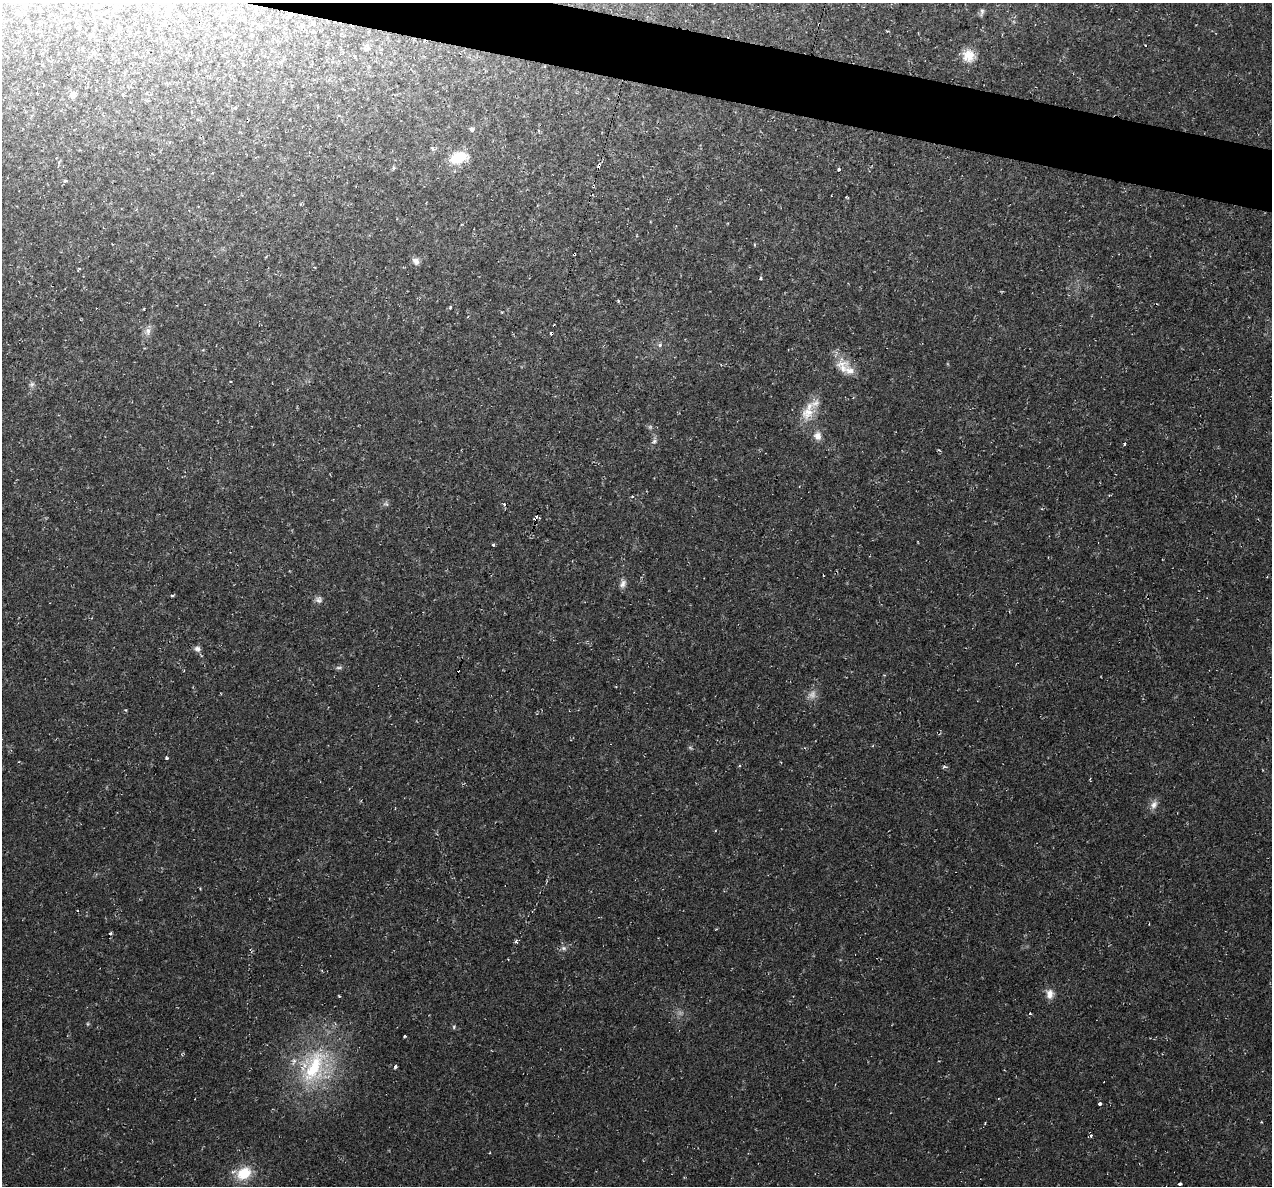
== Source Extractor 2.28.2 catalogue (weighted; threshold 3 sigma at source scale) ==
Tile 11 of 4 x 4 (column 3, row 3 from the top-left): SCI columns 2541-3810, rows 1308-2491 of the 5084 x 5107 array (HDU 1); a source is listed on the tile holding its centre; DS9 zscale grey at full resolution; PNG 1274 x 1188 px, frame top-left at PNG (2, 3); no overlay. Shown black and unused: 4% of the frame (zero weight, under 2 of 3 exposures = <1% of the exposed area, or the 3 px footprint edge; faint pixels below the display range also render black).
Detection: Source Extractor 2.28.2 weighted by HDU 2 'WHT'; one run over the whole footprint, this tile lists its part. Background 0.0221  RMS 0.0062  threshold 0.0279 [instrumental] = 3 sigma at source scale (4.5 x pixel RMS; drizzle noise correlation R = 1.50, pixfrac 1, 0.05/0.05 arcsec/px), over >= 5 px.
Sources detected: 54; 3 too faint to see at this stretch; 3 cosmic-ray / hot-pixel residue — not listed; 2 inside a brighter listed object's ellipse — not listed separately; the other 46 listed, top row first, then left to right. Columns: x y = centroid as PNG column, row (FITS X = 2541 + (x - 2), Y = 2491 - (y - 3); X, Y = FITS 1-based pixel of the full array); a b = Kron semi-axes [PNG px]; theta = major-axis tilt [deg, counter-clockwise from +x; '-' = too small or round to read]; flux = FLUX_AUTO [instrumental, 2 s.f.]
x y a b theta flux
982 11 11 5 82 1.7
313 22 4 4 - 0.65
366 47 12 5 67 2.1
354 56 3 3 - 2.2
968 56 16 15 - 9.2
72 95 7 7 - 3
472 129 6 5 - 1.4
458 158 17 11 22 17
599 165 6 4 72 2.3
838 170 3 3 - 4.4
574 254 3 3 - 1.5
416 261 10 7 -43 2.8
761 278 4 3 - 0.74
618 301 5 3 - 0.6
450 308 3 3 - 0.63
144 309 3 2 - 0.42
148 331 12 7 86 3.3
660 345 6 5 - 1.1
842 367 24 18 -82 11
32 384 8 6 15 1.5
807 413 19 15 46 12
817 436 11 10 - 4.5
654 441 6 5 - 1.4
1124 444 3 3 - 0.83
386 504 8 4 -18 1.2
504 504 4 3 - 1.4
536 519 4 3 - 7.3
493 545 3 3 - 3.9
623 584 12 7 60 2.7
172 596 5 3 - 0.79
319 600 10 8 15 2.3
197 649 8 6 -12 2.3
944 767 6 3 0 0.91
1154 805 12 8 52 3.6
111 933 3 3 - 1.9
564 948 7 5 -20 1.7
1050 994 12 9 89 4.6
1030 1013 3 2 - 1.4
454 1027 6 4 90 0.81
404 1036 3 2 - 0.66
314 1067 56 28 67 61
395 1067 4 3 - 2.3
1100 1104 3 3 - 3.5
1091 1136 4 3 - 1.3
244 1173 17 13 31 17
1180 1184 4 3 - 2.9
Overlapping masked pixels (flux is a lower limit): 3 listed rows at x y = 599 165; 574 254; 536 519